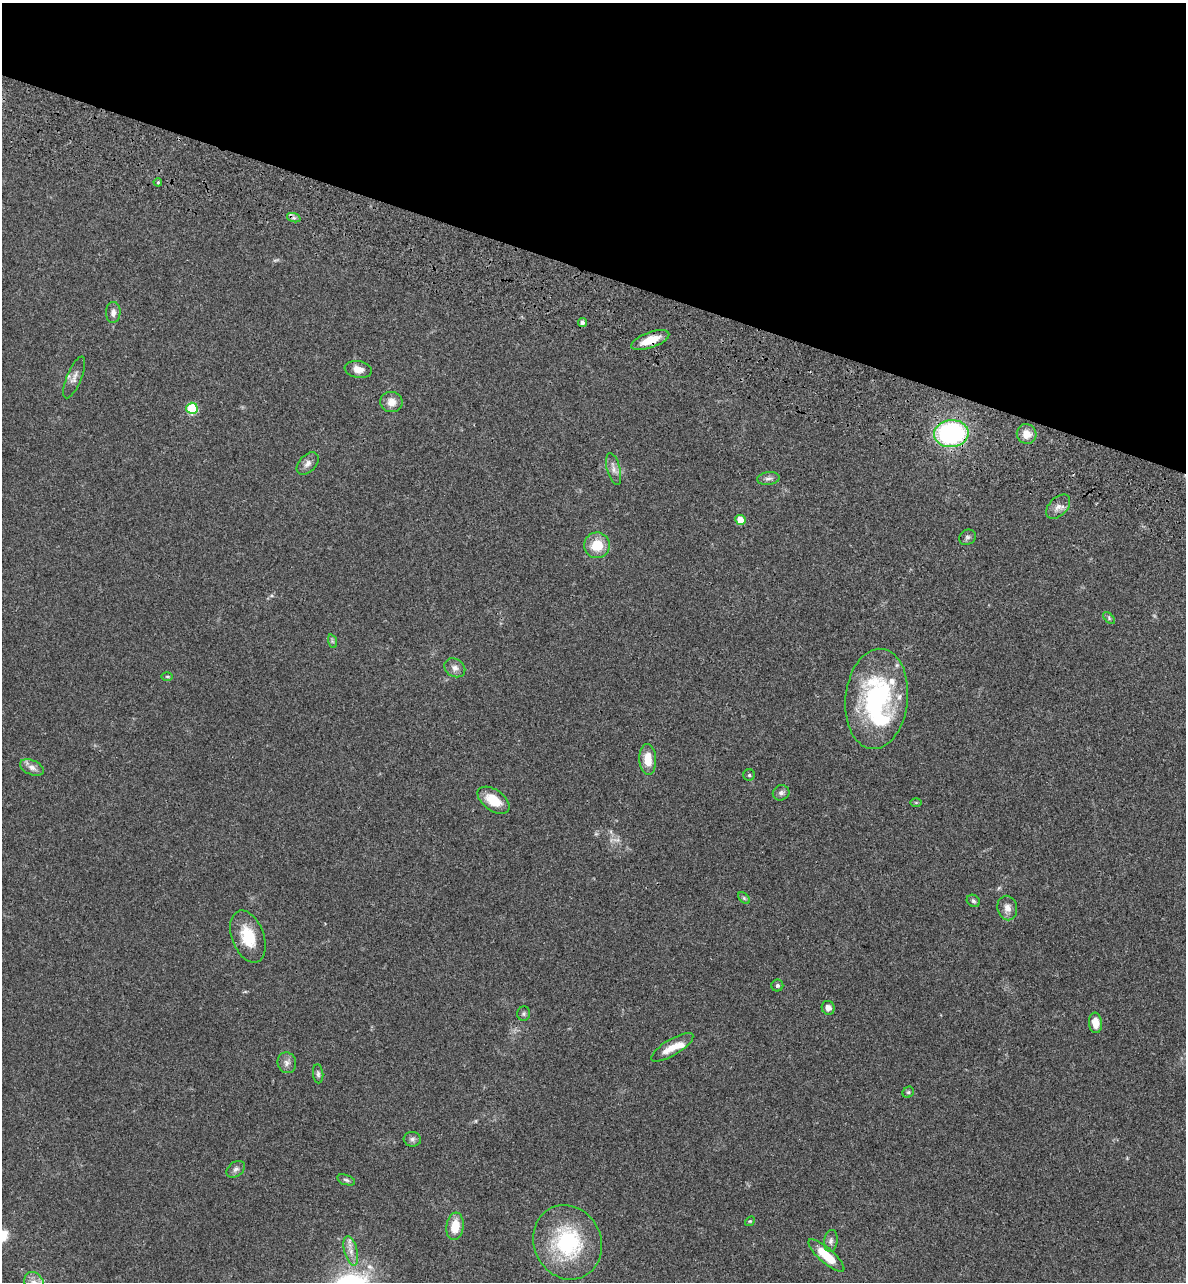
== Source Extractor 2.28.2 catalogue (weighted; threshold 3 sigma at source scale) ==
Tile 2 of 4 x 4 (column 2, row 1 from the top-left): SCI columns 1506-2689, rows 4028-5307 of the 5496 x 5492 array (HDU 1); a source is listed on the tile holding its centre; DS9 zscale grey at full resolution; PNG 1188 x 1284 px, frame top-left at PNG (2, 3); each listed source drawn as its Kron ellipse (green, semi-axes under 4 px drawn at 4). Shown black and unused: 21% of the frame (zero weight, under 3 of 4 exposures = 13% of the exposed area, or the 3 px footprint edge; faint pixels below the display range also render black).
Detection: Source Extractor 2.28.2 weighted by HDU 2 'WHT'; one run over the whole footprint, this tile lists its part. Background 0.0647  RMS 0.0058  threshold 0.0259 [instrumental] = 3 sigma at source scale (4.5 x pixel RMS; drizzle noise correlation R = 1.50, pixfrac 1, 0.05/0.05 arcsec/px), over >= 5 px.
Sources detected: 57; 2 too faint to see at this stretch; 1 inside a brighter object's white glare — neither listed nor drawn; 3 inside a brighter listed object's ellipse — not listed separately; the other 51 listed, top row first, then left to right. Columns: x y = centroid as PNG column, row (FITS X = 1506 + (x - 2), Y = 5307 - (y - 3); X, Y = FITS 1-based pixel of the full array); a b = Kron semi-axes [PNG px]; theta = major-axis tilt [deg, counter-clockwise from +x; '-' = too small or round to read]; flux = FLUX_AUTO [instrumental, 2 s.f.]
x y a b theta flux
158 182 4 4 - 0.64
294 218 7 4 -18 1.2
113 312 10 7 86 2.7
582 322 4 4 - 1.7
650 340 20 7 20 11
358 369 13 8 -10 4.6
74 377 22 7 68 3.6
391 402 11 10 - 4.9
192 408 5 5 - 35
951 434 17 13 5 84
1027 434 10 9 - 6.4
308 464 13 8 46 2.9
614 469 16 6 -75 3.4
768 479 11 6 6 2.1
1058 507 14 9 45 3.8
740 520 5 5 - 8
967 537 9 7 33 1.6
597 545 13 13 - 13
1109 618 7 4 -47 0.88
332 641 7 4 -71 0.93
455 668 11 9 -31 2.9
167 676 6 4 0 0.73
877 699 50 31 84 81
648 759 15 8 -87 8.9
32 767 12 7 -23 3.2
749 775 5 5 - 0.96
781 793 8 7 - 1.8
493 800 18 10 -35 12
916 803 6 4 0 0.57
744 898 7 4 -45 0.89
973 901 7 5 -37 1.1
1007 908 12 10 -78 3.6
248 937 27 16 -69 16
777 986 6 6 - 1.3
828 1008 7 6 - 2.9
524 1014 7 6 - 1.2
1095 1023 10 6 -84 6.3
672 1047 24 8 31 7.9
287 1063 10 9 - 2.8
318 1074 9 5 -84 1.3
908 1092 6 5 - 0.91
412 1139 8 7 - 1.7
236 1169 10 7 38 2
346 1180 9 5 -19 1.2
750 1221 5 4 - 0.63
455 1226 14 8 82 10
831 1241 11 6 82 2
568 1242 38 33 -65 53
351 1251 15 6 -76 3.9
826 1256 23 7 -41 14
34 1282 11 9 -53 4
Overlapping masked pixels (flux is a lower limit): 2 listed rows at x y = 650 340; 951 434
Isophote crosses this tile's border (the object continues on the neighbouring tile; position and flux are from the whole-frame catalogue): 1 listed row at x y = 34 1282